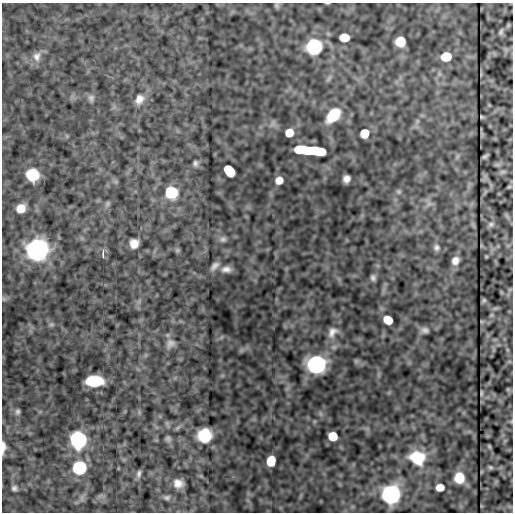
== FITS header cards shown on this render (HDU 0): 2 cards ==
NAXIS1  =                  511
NAXIS2  =                  510

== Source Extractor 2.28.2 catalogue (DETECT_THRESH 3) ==
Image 511 x 510 px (HDU 0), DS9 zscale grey, 1 PNG px = 1 image px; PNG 515 x 514 px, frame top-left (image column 1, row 510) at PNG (2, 3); no overlay
Background -1.72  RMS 2.1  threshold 6.35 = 3 sigma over >= 5 px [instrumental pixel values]
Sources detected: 74; all 74 listed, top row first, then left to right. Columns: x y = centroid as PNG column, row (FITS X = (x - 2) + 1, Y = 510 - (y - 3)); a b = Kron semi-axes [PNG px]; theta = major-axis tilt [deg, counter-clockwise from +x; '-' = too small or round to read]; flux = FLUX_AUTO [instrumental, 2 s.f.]
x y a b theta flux
327 3 4 2 - 120
276 5 7 5 -73 240
501 32 7 4 67 270
344 38 7 6 - 4100
400 42 8 8 - 3000
314 46 9 9 - 21000
37 56 14 11 80 1100
446 57 7 6 - 7000
329 78 10 5 55 380
91 98 10 7 -70 500
139 99 13 10 60 1200
333 115 15 9 47 4800
482 117 3 2 - 140
289 133 6 6 - 2800
364 133 7 6 - 4200
303 150 19 6 -6 12000
317 151 13 5 -11 8300
485 156 5 3 - 230
195 163 7 6 - 400
229 171 9 6 -52 7800
503 172 9 4 8 260
32 175 9 8 - 9500
346 179 7 6 - 840
279 180 6 6 - 1800
509 187 6 4 19 140
399 192 6 6 - 290
171 193 9 9 - 7000
107 204 8 6 61 330
429 204 9 7 89 610
21 208 8 7 - 2000
491 225 8 6 17 380
223 239 8 8 - 500
134 244 9 8 - 1600
436 248 10 8 -63 600
36 250 10 9 - 120000
177 250 7 5 21 230
103 254 7 3 90 850
486 256 5 3 - 130
455 261 9 7 62 1000
214 266 14 7 47 750
226 269 13 8 0 900
373 278 6 5 - 440
510 289 6 4 19 180
4 299 6 5 - 260
484 300 4 3 - 220
491 315 6 5 - 240
388 320 7 6 - 3800
51 324 8 5 19 270
424 330 11 7 -6 620
332 332 15 10 56 1100
170 343 14 11 50 940
356 361 5 5 - 230
316 364 10 9 - 44000
94 381 14 8 0 6300
508 389 6 5 - 160
481 393 5 2 - 190
17 411 8 6 88 390
204 435 13 12 - 4600
333 436 6 6 - 5100
168 439 8 7 - 390
78 440 9 9 - 33000
489 446 5 3 - 180
3 447 13 4 87 1000
417 458 19 15 -18 4700
271 461 7 6 - 6700
490 467 5 4 - 240
79 468 9 8 - 13000
139 473 9 5 79 400
459 478 9 8 - 3200
178 483 8 7 - 1200
440 487 6 6 - 2200
14 488 8 7 - 450
391 494 10 9 - 52000
167 497 8 6 -1 360
At the frame edge (FLAGS 8, measured only in part): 2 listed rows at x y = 327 3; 3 447